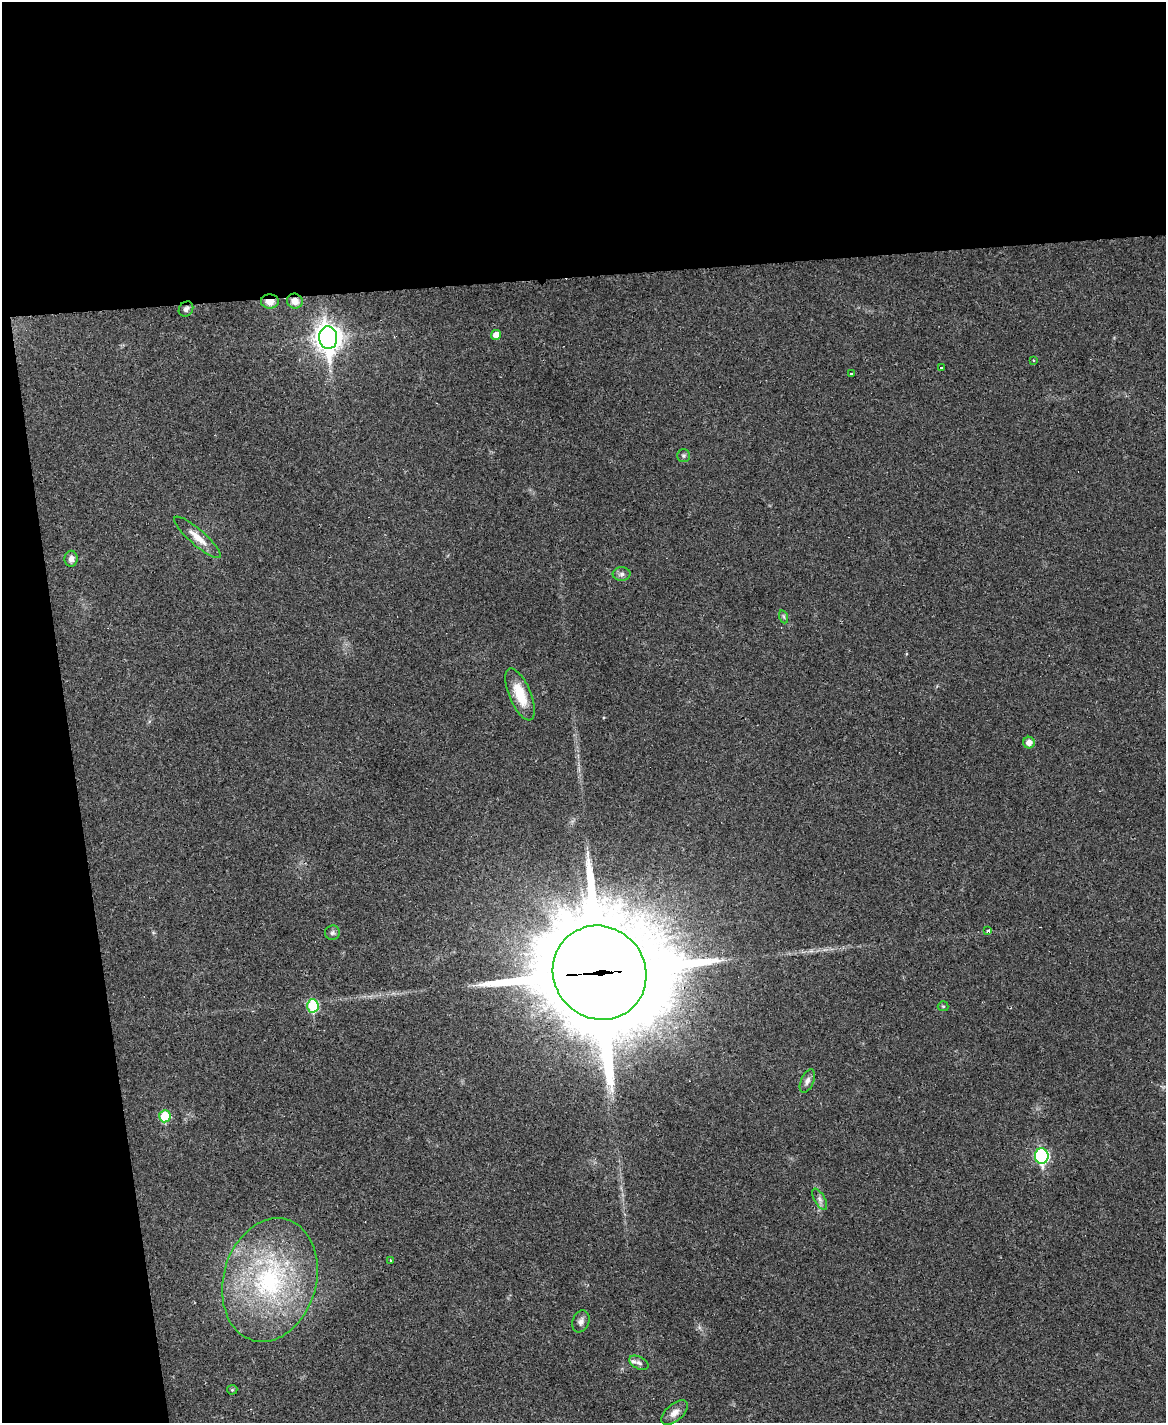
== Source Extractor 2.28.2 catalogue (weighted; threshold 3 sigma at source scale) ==
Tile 1 of 4 x 3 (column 1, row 1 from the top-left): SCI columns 1-1164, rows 3084-4504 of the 4656 x 4633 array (HDU 1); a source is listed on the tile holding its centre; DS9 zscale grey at full resolution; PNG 1168 x 1425 px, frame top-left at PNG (2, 2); each listed source drawn as its Kron ellipse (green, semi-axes under 4 px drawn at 4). Shown black and unused: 25% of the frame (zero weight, under 3 of 4 exposures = <1% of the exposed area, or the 3 px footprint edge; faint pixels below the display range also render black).
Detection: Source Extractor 2.28.2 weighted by HDU 2 'WHT'; one run over the whole footprint, this tile lists its part. Background 0.0392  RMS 0.0044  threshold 0.0196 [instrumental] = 3 sigma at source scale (4.5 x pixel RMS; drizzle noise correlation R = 1.50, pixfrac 1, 0.05/0.05 arcsec/px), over >= 5 px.
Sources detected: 34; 1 inside a brighter object's white glare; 1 cosmic-ray / hot-pixel residue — neither listed nor drawn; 2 inside a brighter listed object's ellipse — not listed separately; the other 30 listed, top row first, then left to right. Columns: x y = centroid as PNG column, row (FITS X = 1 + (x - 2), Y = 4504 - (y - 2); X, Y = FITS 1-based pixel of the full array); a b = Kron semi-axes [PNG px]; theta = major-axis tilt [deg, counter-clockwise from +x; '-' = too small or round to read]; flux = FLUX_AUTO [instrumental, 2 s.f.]
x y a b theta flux
270 301 9 7 -2 4
295 301 8 7 - 3.4
186 309 8 6 50 1.6
496 335 5 5 - 3.7
328 338 11 9 -85 440
1033 360 3 3 - 0.8
941 367 3 3 - 11
852 373 4 3 - 2.2
683 456 6 6 - 0.88
197 537 30 8 -41 5.7
71 559 8 6 87 2
622 574 9 6 1 1.5
784 617 6 4 -71 0.65
520 694 28 11 -67 11
1029 743 6 5 - 3
988 930 3 3 - 1.6
332 933 7 7 - 1.2
599 973 48 45 -49 9900
313 1006 7 6 - 23
943 1006 5 5 - 0.52
807 1081 12 6 66 1.8
165 1116 6 5 - 14
1042 1156 8 7 - 62
820 1199 12 5 -61 1.6
390 1260 3 3 - 1.1
270 1280 63 46 74 76
581 1321 11 8 70 1.9
639 1363 10 6 -27 1.4
232 1390 5 5 - 0.52
674 1413 16 8 41 3.3
Overlapping masked pixels (flux is a lower limit): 3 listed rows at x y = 270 301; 295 301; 599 973